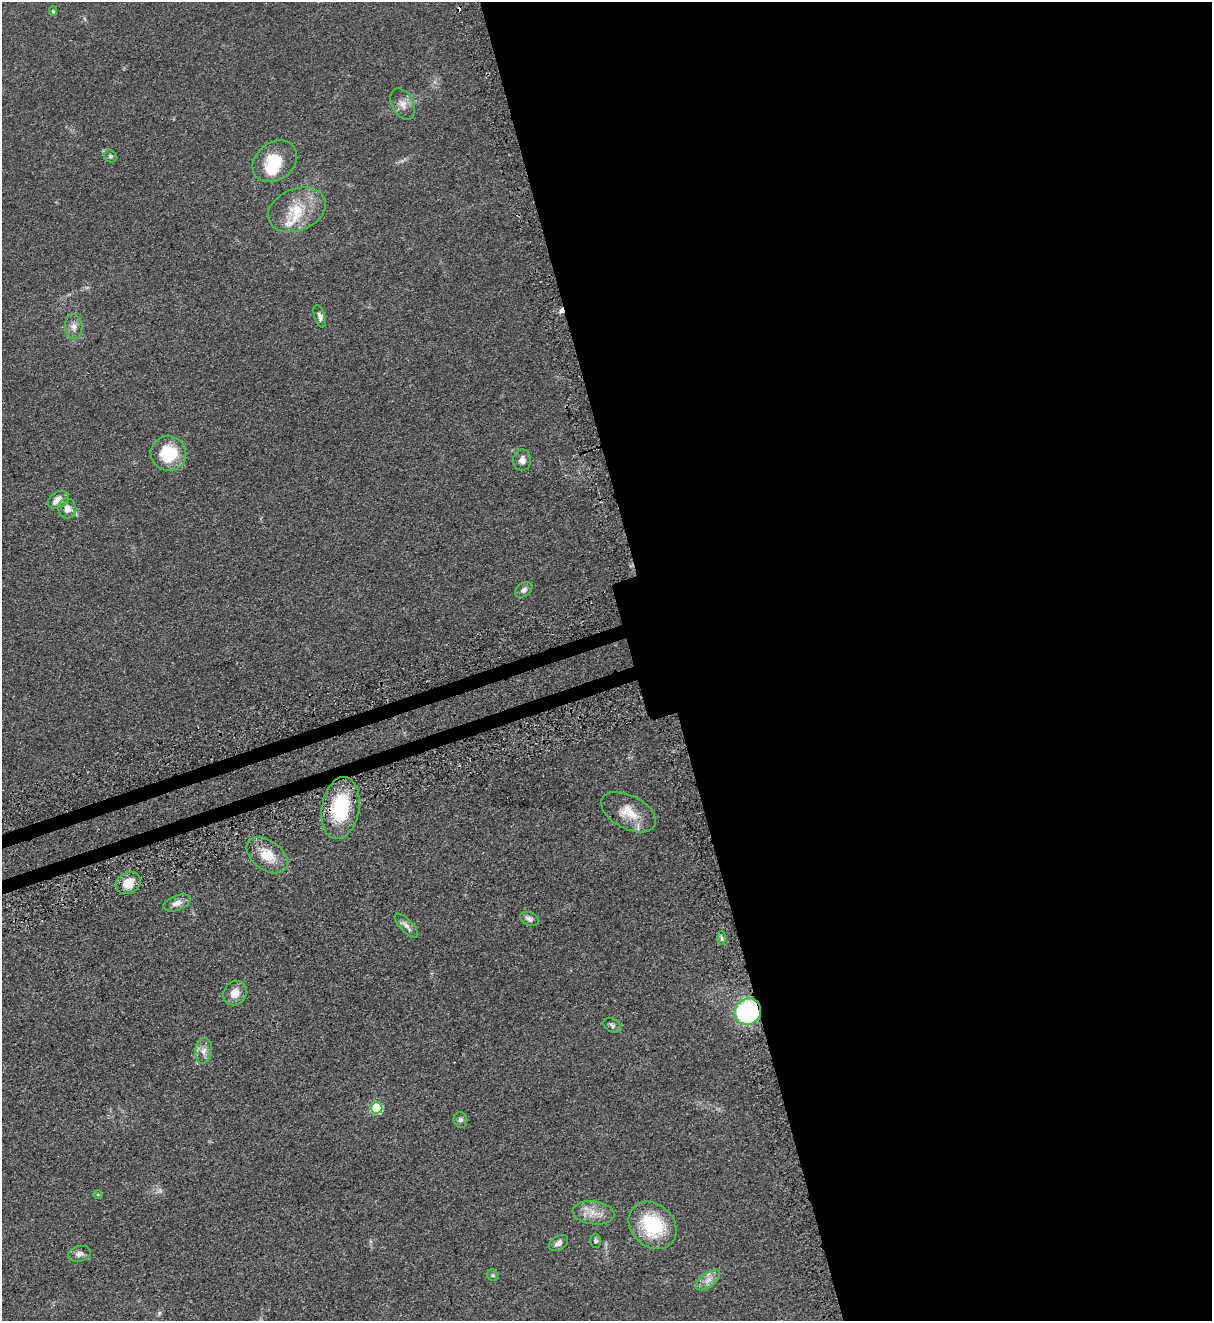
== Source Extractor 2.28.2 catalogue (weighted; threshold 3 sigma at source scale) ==
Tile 8 of 4 x 4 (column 4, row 2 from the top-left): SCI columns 3947-5156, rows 2692-4010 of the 5347 x 5383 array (HDU 1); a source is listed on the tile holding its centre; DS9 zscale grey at full resolution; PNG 1214 x 1323 px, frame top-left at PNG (2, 2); each listed source drawn as its Kron ellipse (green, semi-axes under 4 px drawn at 4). Shown black and unused: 47% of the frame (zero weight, under 3 of 5 exposures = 4% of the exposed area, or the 3 px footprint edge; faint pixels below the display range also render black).
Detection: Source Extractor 2.28.2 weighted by HDU 2 'WHT'; one run over the whole footprint, this tile lists its part. Background 0.0758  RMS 0.0069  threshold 0.0309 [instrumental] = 3 sigma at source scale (4.5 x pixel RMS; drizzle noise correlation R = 1.50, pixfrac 1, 0.05/0.05 arcsec/px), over >= 5 px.
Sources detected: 39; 1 too faint to see at this stretch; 1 inside a brighter object's white glare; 2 cosmic-ray / hot-pixel residue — neither listed nor drawn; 1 inside a brighter listed object's ellipse — not listed separately; the other 34 listed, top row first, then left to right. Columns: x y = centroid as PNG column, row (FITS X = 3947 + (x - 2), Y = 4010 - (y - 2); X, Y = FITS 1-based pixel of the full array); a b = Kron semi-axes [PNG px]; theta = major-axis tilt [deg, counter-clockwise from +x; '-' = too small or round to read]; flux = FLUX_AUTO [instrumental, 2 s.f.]
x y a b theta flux
53 11 4 4 - 0.94
403 104 17 10 -62 5.4
110 156 6 6 - 1.3
275 161 24 18 38 23
297 210 30 21 22 23
320 316 11 5 -72 2.4
74 327 12 8 -86 4
168 454 18 17 - 29
522 460 10 9 - 3.5
58 500 11 7 32 6.3
67 508 10 9 - 5.4
524 590 10 6 38 2.5
341 808 31 18 80 44
628 812 30 16 -28 15
267 855 23 14 -36 15
128 883 13 10 28 9.8
177 903 14 7 21 4.4
529 919 10 6 -23 2.5
406 926 15 6 -46 3.2
722 938 6 4 -87 1.2
235 993 13 11 53 7.1
748 1012 14 12 45 92
612 1025 9 6 -30 1.7
204 1051 13 8 81 4.4
377 1108 6 5 - 34
460 1120 8 7 - 2
98 1195 4 3 - 0.62
594 1213 21 11 -7 8.9
653 1225 26 21 -44 38
595 1241 7 5 -88 1.7
558 1243 10 7 32 2.9
79 1254 11 8 12 2.9
493 1275 6 5 - 1.1
708 1280 14 7 37 4.7
Overlapping masked pixels (flux is a lower limit): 2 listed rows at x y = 341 808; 748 1012